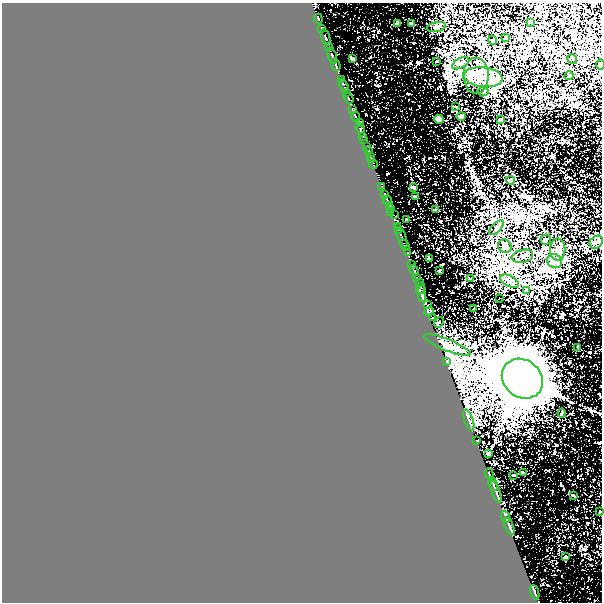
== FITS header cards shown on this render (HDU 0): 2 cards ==
NAXIS1  =                  600
NAXIS2  =                  600

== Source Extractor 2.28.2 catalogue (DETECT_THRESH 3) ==
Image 600 x 600 px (HDU 0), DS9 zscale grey, 1 PNG px = 1 image px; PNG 604 x 604 px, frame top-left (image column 1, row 600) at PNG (2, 3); each listed source drawn as its Kron ellipse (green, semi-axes under 4 px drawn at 4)
Background 0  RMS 0.0034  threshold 0.0103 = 3 sigma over >= 5 px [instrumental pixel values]
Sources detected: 107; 7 with non-positive FLUX_AUTO (blend fragments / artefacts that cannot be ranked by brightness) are neither listed nor drawn; the other 100 listed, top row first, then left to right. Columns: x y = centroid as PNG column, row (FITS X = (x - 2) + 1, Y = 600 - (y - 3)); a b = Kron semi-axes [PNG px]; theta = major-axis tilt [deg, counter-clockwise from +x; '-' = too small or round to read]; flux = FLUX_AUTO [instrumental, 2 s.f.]
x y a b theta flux
318 19 5 3 - 1.9
530 22 4 3 - 0.52
398 23 4 3 - 0.66
412 24 4 4 - 0.95
436 27 9 5 11 0.58
322 28 4 2 - 2.6
506 37 3 3 - 0.6
326 38 9 3 -71 4.7
493 40 4 4 - 0.27
329 47 3 3 - 0.42
332 56 8 3 -69 3.8
352 59 3 3 - 0.42
572 59 5 4 - 0.29
437 61 3 2 - 0.17
461 63 9 5 27 0.74
336 65 6 3 -68 4.1
601 65 5 3 - 0.32
476 76 18 12 -89 3.8
569 76 5 3 - 0.23
483 77 19 10 -7 4.1
341 79 4 3 - 1.8
343 85 7 3 -58 3.7
483 91 5 5 - 0.33
346 92 4 3 - 0.99
348 98 6 3 -54 0.6
456 106 3 2 - 0.16
353 109 4 3 - 0.17
461 116 5 3 - 0.83
356 117 5 3 - 0.63
439 119 4 4 - 3.1
500 120 4 3 - 1.1
360 123 3 2 - 0.085
360 129 5 3 - 2
363 136 3 2 - 0.21
364 139 3 2 - 0.52
367 146 4 3 - 0.84
369 151 4 3 - 1.4
371 156 3 3 - 1.4
371 160 3 2 - 1
373 164 4 3 - 2.4
510 180 4 4 - 1.6
382 186 3 2 - 0.07
413 187 4 3 - 0.5
385 194 3 2 - 3.9
415 196 4 2 - 0.29
387 200 4 3 - 6.3
389 205 3 3 - 2.7
391 209 3 2 - 0.6
435 209 3 3 - 0.4
391 212 2 2 - 0.24
394 215 3 2 - 0.15
407 219 3 3 - 0.5
397 226 4 3 - 2.7
496 228 9 4 45 0.57
399 230 4 3 - 4.8
401 236 13 3 -70 1.9
546 239 5 5 - 0.41
596 242 7 6 - 0.65
404 245 6 3 -58 3.9
505 246 7 6 - 0.99
558 249 11 7 -89 1.5
408 253 3 2 - 0.69
522 256 11 6 10 1.1
429 259 3 2 - 0.31
554 261 8 6 -27 1.5
412 265 3 2 - 1.6
414 270 6 3 -71 1.1
439 271 3 3 - 0.8
416 277 3 2 - 0.86
470 279 4 3 - 0.52
509 281 10 5 -26 0.95
420 283 3 2 - 1
421 288 6 4 68 3.7
526 291 3 3 - 2
422 294 8 4 -88 2.7
500 298 2 2 - 0.54
428 305 3 2 - 1
473 308 3 3 - 3.7
429 312 5 4 - 0.41
433 318 3 3 - 0.37
439 323 6 3 51 14
447 345 25 5 -22 1.8
578 347 4 3 - 0.18
446 361 3 3 - 0.72
522 379 22 18 -39 950
562 413 4 4 - 0.25
469 420 11 4 -70 0.59
477 440 3 3 - 0.33
488 454 3 3 - 0.26
523 473 4 3 - 0.18
489 474 6 3 -69 1.3
514 475 3 3 - 0.2
493 484 7 2 -71 0.4
496 492 11 2 -71 0.53
573 495 4 3 - 0.16
600 512 3 2 - 0.2
505 517 6 3 -67 2.2
509 526 9 3 -68 0.81
566 556 3 3 - 0.25
535 592 7 3 -70 1.6
At the frame edge (FLAGS 8, measured only in part): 2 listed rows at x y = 601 65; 600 512
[7 non-positive-flux detections neither listed nor drawn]